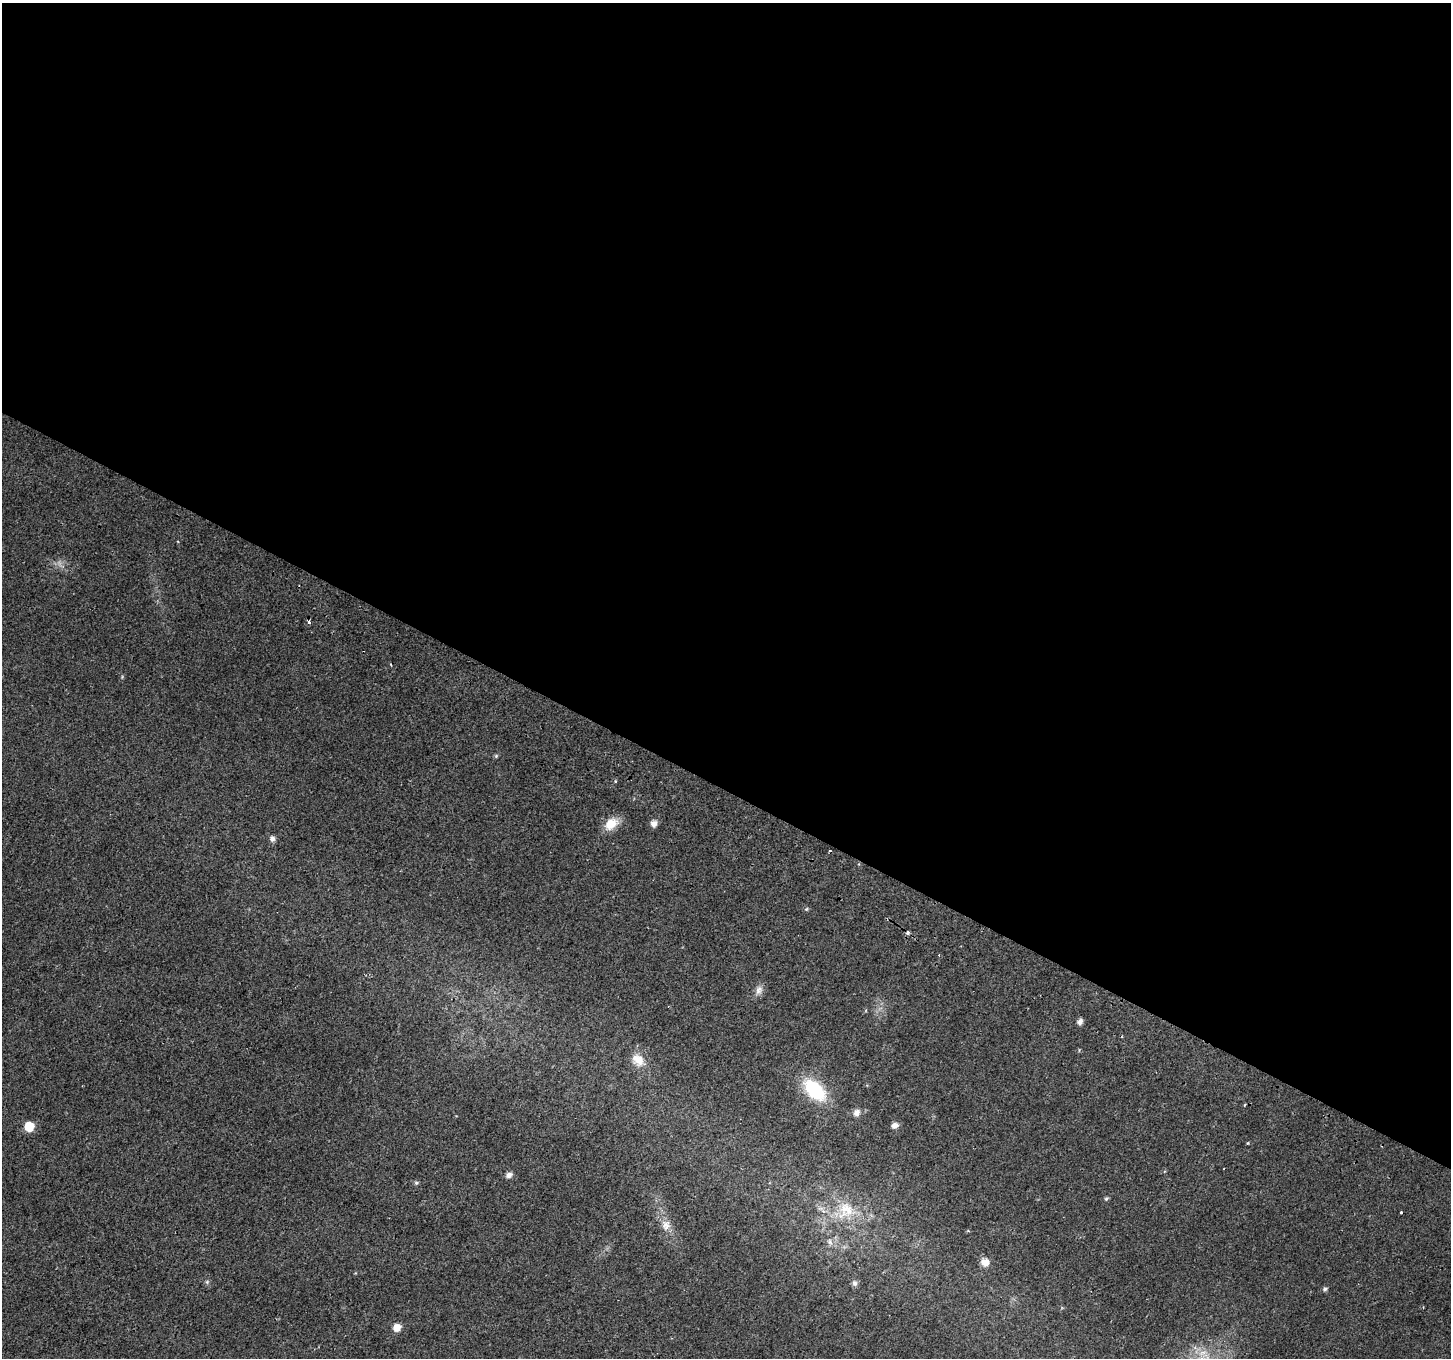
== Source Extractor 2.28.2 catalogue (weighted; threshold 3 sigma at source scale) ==
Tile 3 of 4 x 4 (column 3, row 1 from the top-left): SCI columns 2935-4383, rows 4387-5742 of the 5859 x 5992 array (HDU 1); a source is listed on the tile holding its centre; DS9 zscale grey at full resolution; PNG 1453 x 1360 px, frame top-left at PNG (2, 3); no overlay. Shown black and unused: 58% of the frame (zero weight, under 2 of 3 exposures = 3% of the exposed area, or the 3 px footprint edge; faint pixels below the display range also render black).
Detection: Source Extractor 2.28.2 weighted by HDU 2 'WHT'; one run over the whole footprint, this tile lists its part. Background 0.0266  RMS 0.0078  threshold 0.0352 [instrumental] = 3 sigma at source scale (4.5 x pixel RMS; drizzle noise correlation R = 1.50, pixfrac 1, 0.0396/0.0396 arcsec/px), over >= 5 px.
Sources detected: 31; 4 cosmic-ray / hot-pixel residue — not listed; the other 27 listed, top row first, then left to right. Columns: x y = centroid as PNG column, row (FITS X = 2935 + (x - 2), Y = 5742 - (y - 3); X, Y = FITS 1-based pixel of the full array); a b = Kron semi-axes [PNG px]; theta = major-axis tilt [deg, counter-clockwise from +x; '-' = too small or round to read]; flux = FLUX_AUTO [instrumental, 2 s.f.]
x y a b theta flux
309 622 3 3 - 54
391 664 3 2 - 0.93
496 756 6 4 47 1.1
654 823 7 7 - 4.5
611 824 18 12 38 12
272 839 7 6 - 2.8
806 909 5 5 - 1.1
759 990 14 8 65 4.6
1080 1022 7 5 68 3.2
638 1060 18 14 -49 11
814 1090 25 14 -44 48
1245 1105 3 3 - 1.2
857 1113 8 7 - 4
895 1125 7 6 - 3.8
29 1126 7 7 - 18
509 1175 7 6 - 3.5
416 1183 6 5 - 1.3
1106 1199 6 5 - 1.2
846 1210 27 23 57 27
1401 1212 3 3 - 3
666 1226 14 10 74 6.5
830 1242 7 6 - 2.4
985 1262 10 9 - 6.2
207 1282 6 5 - 1.3
855 1283 8 7 - 2.4
1325 1289 6 5 - 1.6
397 1327 8 7 - 6.8
Overlapping masked pixels (flux is a lower limit): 1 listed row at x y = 309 622